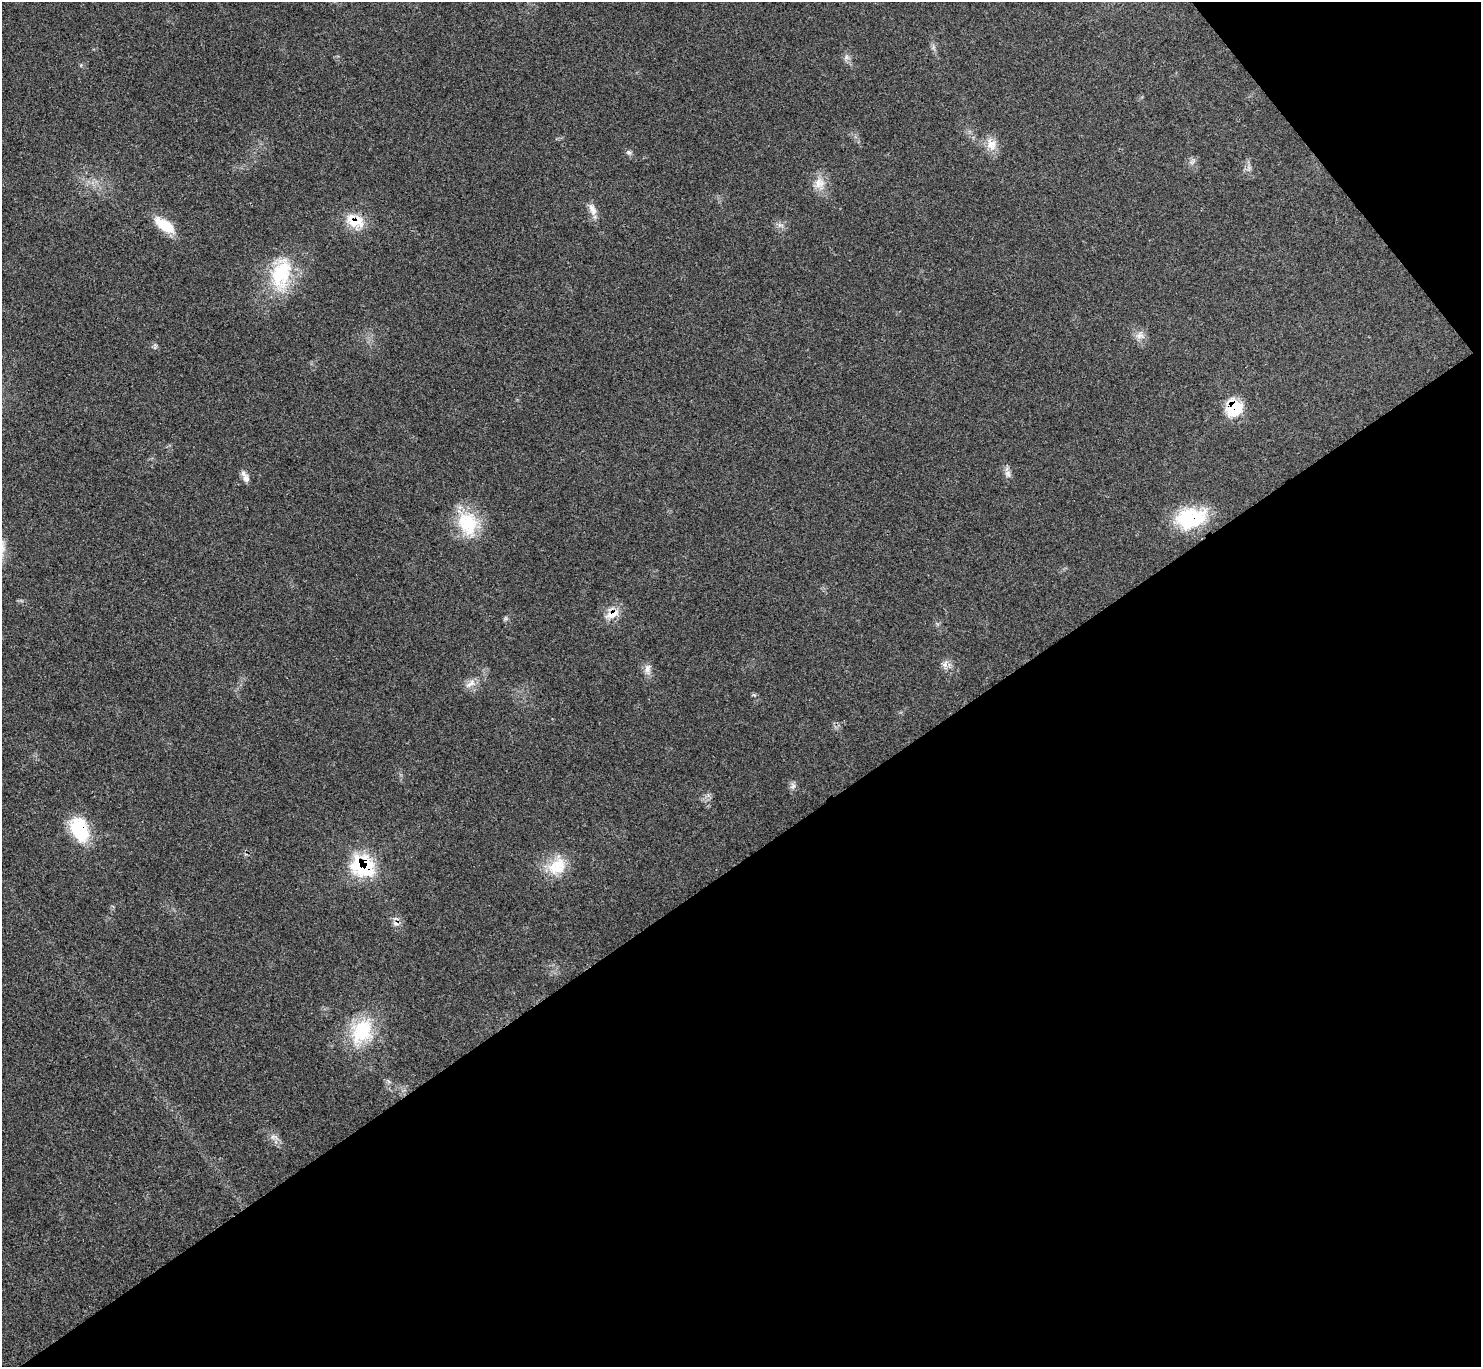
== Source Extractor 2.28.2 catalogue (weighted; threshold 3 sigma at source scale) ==
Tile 12 of 4 x 4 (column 4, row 3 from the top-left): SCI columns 4445-5923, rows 1528-2892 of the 5926 x 5923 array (HDU 1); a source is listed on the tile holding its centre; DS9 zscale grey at full resolution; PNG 1483 x 1369 px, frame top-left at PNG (2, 2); no overlay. Shown black and unused: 40% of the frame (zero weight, under 3 of 4 exposures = <1% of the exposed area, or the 3 px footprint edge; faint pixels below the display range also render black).
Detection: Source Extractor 2.28.2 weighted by HDU 2 'WHT'; one run over the whole footprint, this tile lists its part. Background 0.063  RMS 0.0054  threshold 0.0244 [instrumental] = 3 sigma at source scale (4.5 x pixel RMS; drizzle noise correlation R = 1.50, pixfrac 1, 0.05/0.05 arcsec/px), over >= 5 px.
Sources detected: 25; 1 cosmic-ray / hot-pixel residue — not listed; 1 inside a brighter listed object's ellipse — not listed separately; the other 23 listed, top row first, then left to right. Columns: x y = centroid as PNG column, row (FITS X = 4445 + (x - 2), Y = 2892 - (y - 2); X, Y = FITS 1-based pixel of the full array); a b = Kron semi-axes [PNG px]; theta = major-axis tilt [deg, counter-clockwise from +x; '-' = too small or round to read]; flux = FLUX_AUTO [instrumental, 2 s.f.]
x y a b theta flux
846 57 7 6 - 1.6
991 144 17 13 -84 6.7
629 152 7 5 -22 1.2
819 183 16 14 31 6.6
592 209 18 8 -67 4.1
354 221 24 16 -19 13
165 225 26 11 -35 15
281 273 46 25 75 33
1140 336 13 10 -23 3.6
1234 409 21 17 57 18
1008 473 9 8 - 2.3
246 478 13 9 -80 3
1191 518 36 23 14 34
467 523 34 25 -68 25
612 614 22 12 28 7.3
945 664 7 6 - 2
647 669 13 8 77 3.1
471 684 17 8 34 4.3
793 786 9 5 31 1.6
80 829 29 19 -69 27
363 866 23 20 -32 44
557 868 29 17 -11 14
362 1031 36 26 63 29
Overlapping masked pixels (flux is a lower limit): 6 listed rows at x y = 354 221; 1234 409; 1191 518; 612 614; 80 829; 363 866